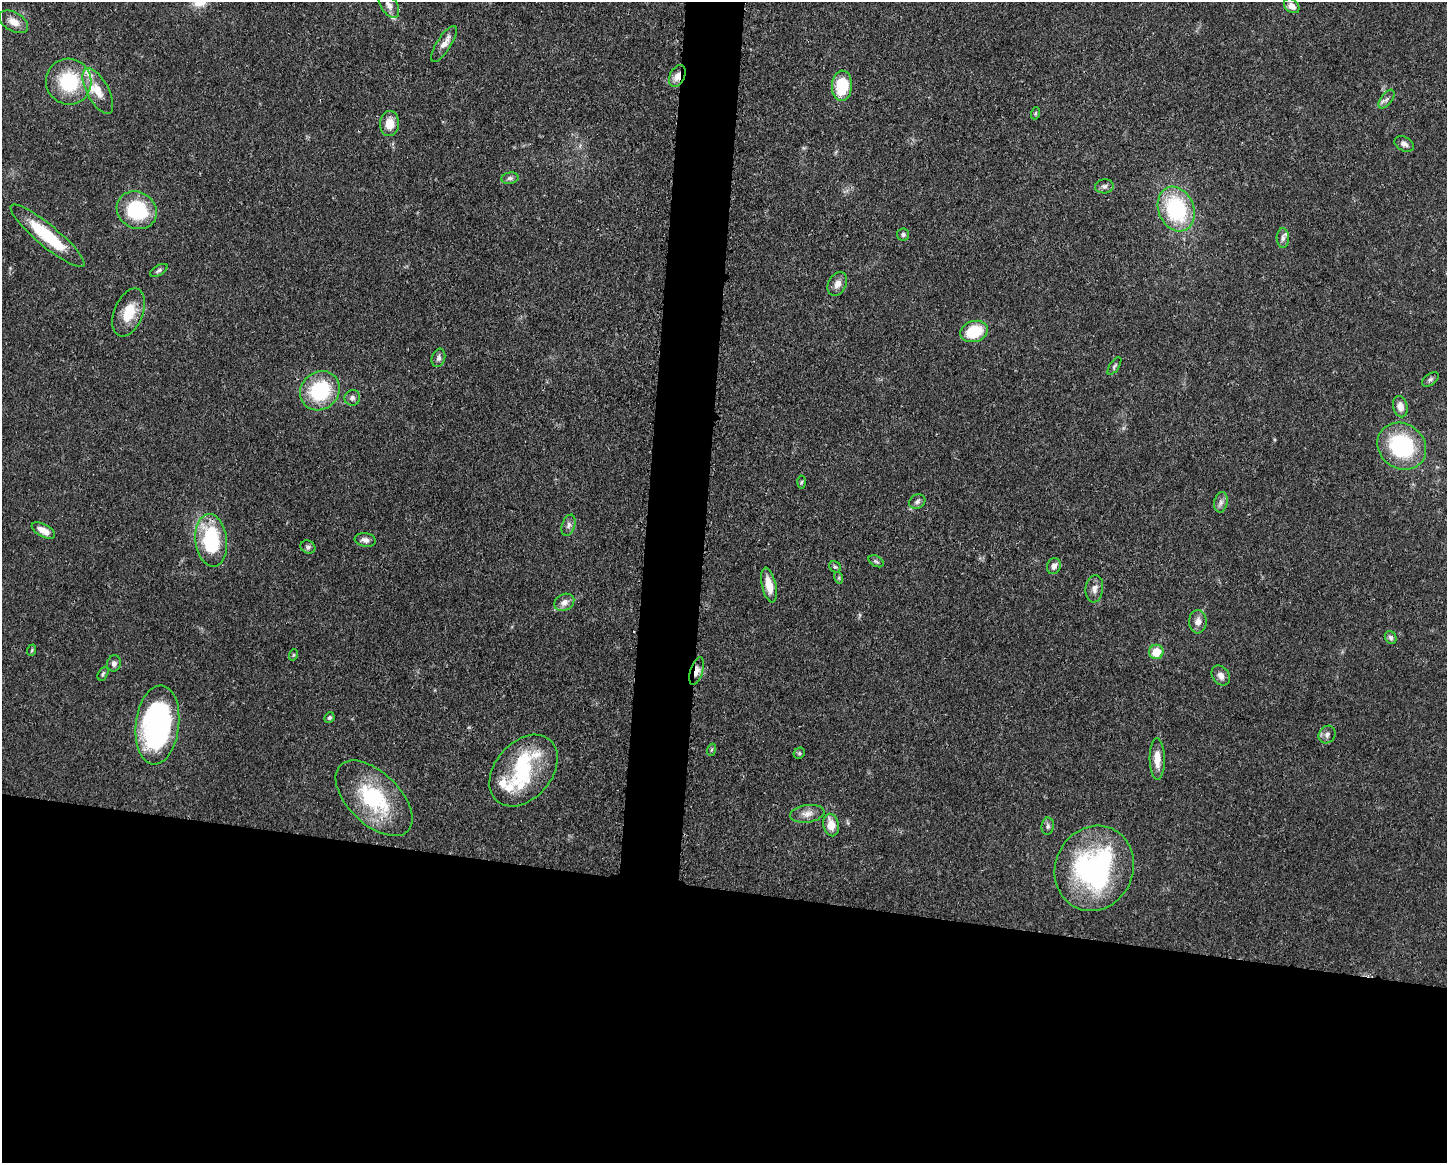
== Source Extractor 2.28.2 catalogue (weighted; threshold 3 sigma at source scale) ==
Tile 11 of 3 x 4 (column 2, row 4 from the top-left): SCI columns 1562-3006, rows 1-1161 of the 4680 x 4646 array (HDU 1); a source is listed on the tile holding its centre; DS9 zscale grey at full resolution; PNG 1449 x 1165 px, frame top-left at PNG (2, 2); each listed source drawn as its Kron ellipse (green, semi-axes under 4 px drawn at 4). Shown black and unused: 27% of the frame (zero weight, under 3 of 4 exposures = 1% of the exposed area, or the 3 px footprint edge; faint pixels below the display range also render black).
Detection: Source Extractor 2.28.2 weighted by HDU 2 'WHT'; one run over the whole footprint, this tile lists its part. Background 0.0549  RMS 0.0032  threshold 0.0146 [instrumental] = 3 sigma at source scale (4.5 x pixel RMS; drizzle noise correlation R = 1.50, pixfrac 1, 0.05/0.05 arcsec/px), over >= 5 px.
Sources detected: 74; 1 inside a brighter object's white glare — neither listed nor drawn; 7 inside a brighter listed object's ellipse — not listed separately; the other 66 listed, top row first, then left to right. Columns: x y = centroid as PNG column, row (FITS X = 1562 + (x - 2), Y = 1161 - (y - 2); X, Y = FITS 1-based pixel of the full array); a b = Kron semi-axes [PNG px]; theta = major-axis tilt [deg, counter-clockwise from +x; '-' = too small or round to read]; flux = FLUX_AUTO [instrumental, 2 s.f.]
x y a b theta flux
389 5 14 8 -56 1.8
1292 6 8 6 -42 2
14 22 16 9 -30 3.2
444 44 21 7 57 2.7
677 76 12 7 63 3
69 82 23 22 - 19
842 86 15 10 87 13
98 91 25 10 -62 5.1
1386 99 11 5 53 1.1
1036 113 6 4 71 0.37
389 124 12 9 88 4.6
1404 144 10 7 -27 1.3
510 178 8 5 8 0.91
1104 186 9 7 6 1.1
1176 209 23 17 -69 31
137 210 21 18 -32 21
903 234 6 6 - 0.78
47 236 47 10 -40 19
1283 238 10 6 -90 1.3
159 270 10 5 29 0.77
837 284 12 9 63 2.2
129 312 25 14 68 8.2
974 331 14 10 18 12
438 358 9 6 71 1.1
1114 366 10 4 56 0.7
1430 379 9 5 37 0.76
320 391 21 18 42 22
352 398 8 7 - 1.1
1400 407 11 7 -76 2.4
1402 446 25 22 -36 33
801 482 6 4 87 0.45
917 502 8 7 - 0.95
1221 502 10 6 81 1.4
569 525 11 6 71 1.3
43 530 13 6 -28 3.5
211 540 26 15 -83 26
365 540 10 6 -10 1.5
308 547 8 6 -26 0.79
876 561 8 5 -30 0.65
1054 566 8 6 68 1.5
835 567 6 5 - 0.54
839 578 6 4 -73 0.45
769 585 18 7 -77 4.8
1094 589 14 8 84 2
564 602 10 8 27 2.1
1198 622 12 9 -89 2.3
1391 637 7 5 -60 0.82
32 650 6 3 71 0.41
1156 652 7 7 - 7.4
293 655 6 3 71 0.37
114 663 8 7 - 1.1
696 671 14 6 72 2.3
103 674 7 4 63 0.57
1221 676 11 8 -55 1.8
329 717 5 5 - 0.74
157 725 40 21 83 71
1327 735 9 8 - 1.3
711 750 6 4 70 0.46
799 753 6 5 - 0.48
1157 759 21 7 -89 4
523 771 40 28 49 22
374 798 47 26 -44 28
807 814 17 8 8 2.6
831 825 11 7 -76 4.5
1048 826 8 6 82 0.95
1094 868 43 39 66 62
Overlapping masked pixels (flux is a lower limit): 2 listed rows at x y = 677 76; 696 671